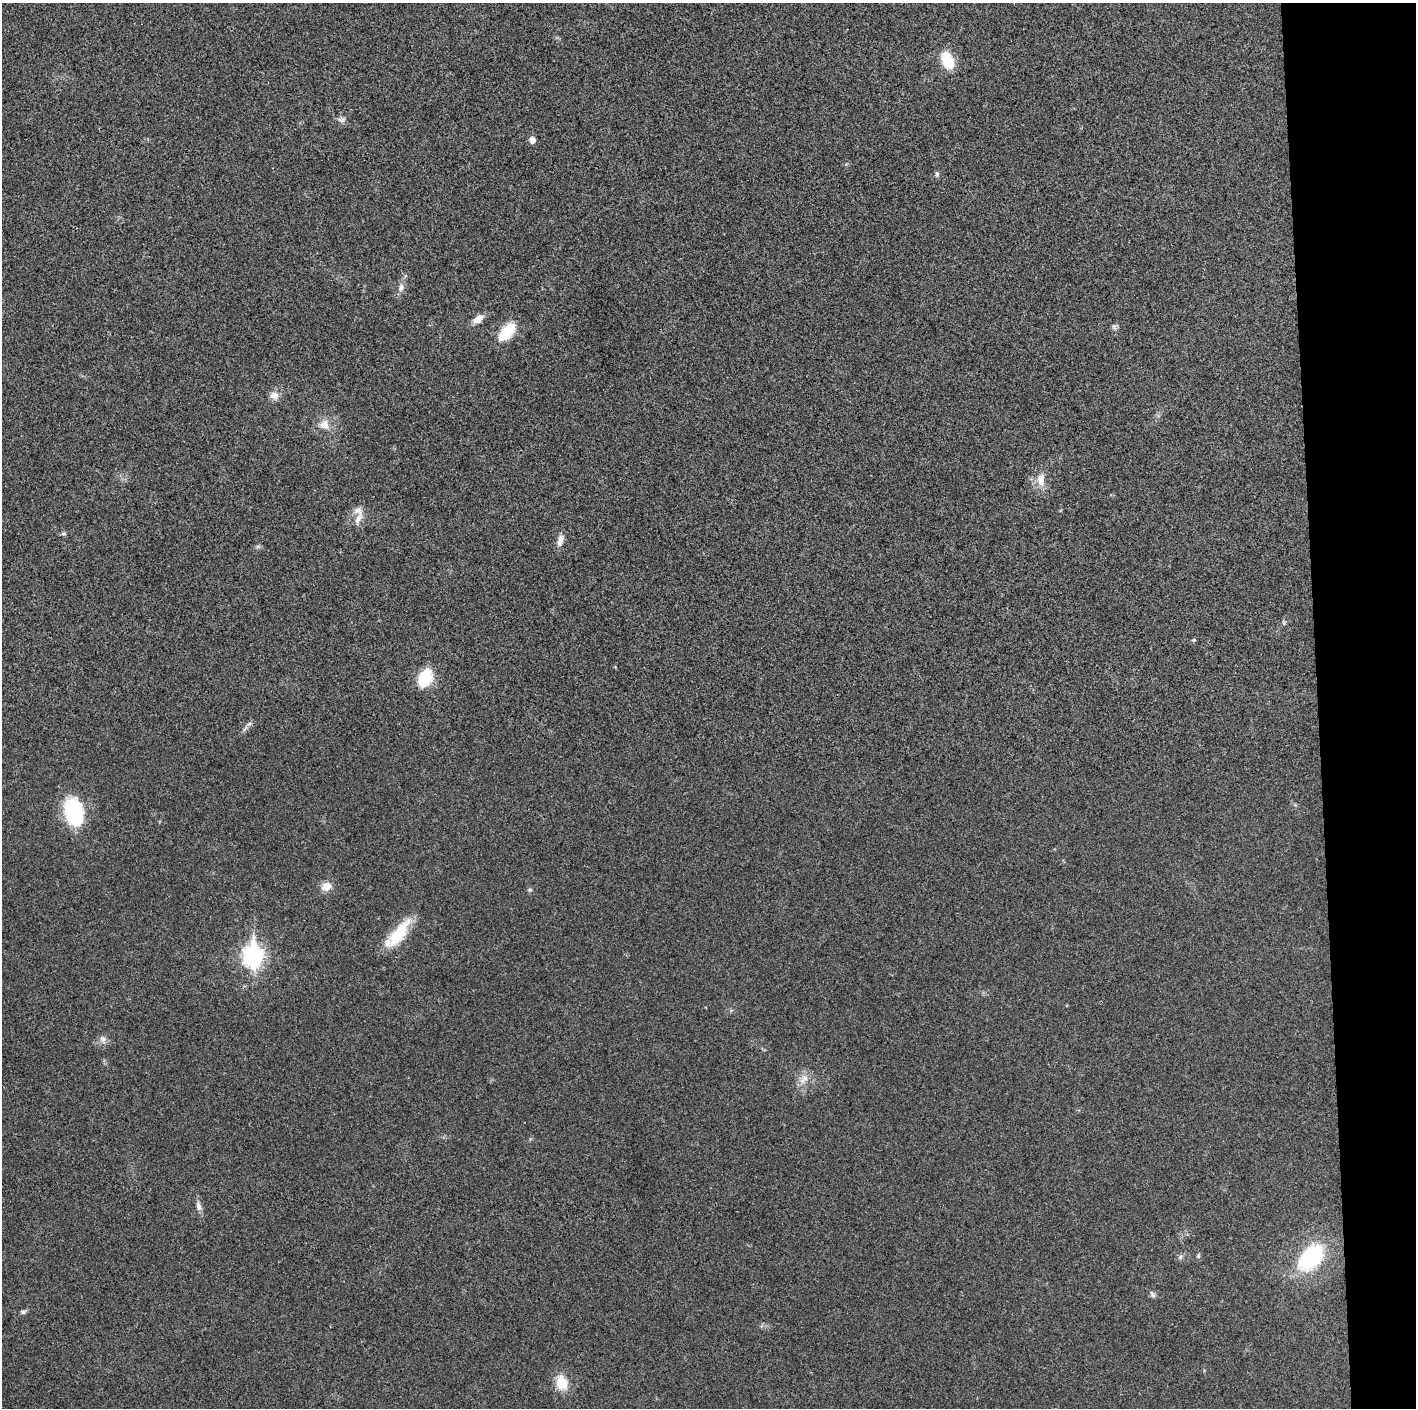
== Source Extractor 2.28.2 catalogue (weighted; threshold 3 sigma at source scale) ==
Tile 6 of 3 x 3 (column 3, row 2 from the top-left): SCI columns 2836-4249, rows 1416-2821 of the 4249 x 4229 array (HDU 1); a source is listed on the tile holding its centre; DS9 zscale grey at full resolution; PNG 1418 x 1410 px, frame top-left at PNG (2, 3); no overlay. Shown black and unused: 7% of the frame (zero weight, under 3 of 4 exposures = <1% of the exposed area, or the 3 px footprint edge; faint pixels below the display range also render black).
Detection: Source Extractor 2.28.2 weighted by HDU 2 'WHT'; one run over the whole footprint, this tile lists its part. Background 0.0214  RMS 0.0057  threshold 0.0255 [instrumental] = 3 sigma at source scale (4.5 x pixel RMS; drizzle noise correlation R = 1.50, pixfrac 1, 0.05/0.05 arcsec/px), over >= 5 px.
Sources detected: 32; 1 inside a brighter listed object's ellipse — not listed separately; the other 31 listed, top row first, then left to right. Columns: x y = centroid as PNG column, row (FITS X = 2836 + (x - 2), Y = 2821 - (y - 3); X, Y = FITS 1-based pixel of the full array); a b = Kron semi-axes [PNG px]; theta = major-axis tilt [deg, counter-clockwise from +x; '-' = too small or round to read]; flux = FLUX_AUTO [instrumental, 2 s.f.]
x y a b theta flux
948 60 17 10 -63 19
341 120 11 6 -17 1.9
532 140 5 5 - 4.9
937 174 8 5 -81 1.1
401 287 11 7 73 2.9
478 319 13 8 35 4.8
1114 326 8 6 78 1.4
507 332 20 11 46 19
274 395 11 10 - 4.1
324 424 14 13 - 6
1041 480 20 11 90 6.7
358 519 21 7 62 4.5
64 534 7 4 -6 0.96
560 541 16 7 80 3.7
1284 623 6 4 -72 0.76
1194 640 6 4 20 0.78
425 678 18 11 65 23
245 729 11 3 55 1.4
74 812 25 16 -76 48
326 886 11 9 21 5.7
398 934 40 13 49 20
253 956 10 8 -89 250
103 1039 10 8 -9 2.6
804 1079 17 8 52 4.9
199 1206 12 7 -75 2.7
1198 1256 6 5 - 0.87
1180 1257 8 6 45 1.4
1311 1257 29 18 48 52
1152 1294 10 5 -51 1.4
23 1312 7 5 -8 1.3
562 1383 14 11 -73 12